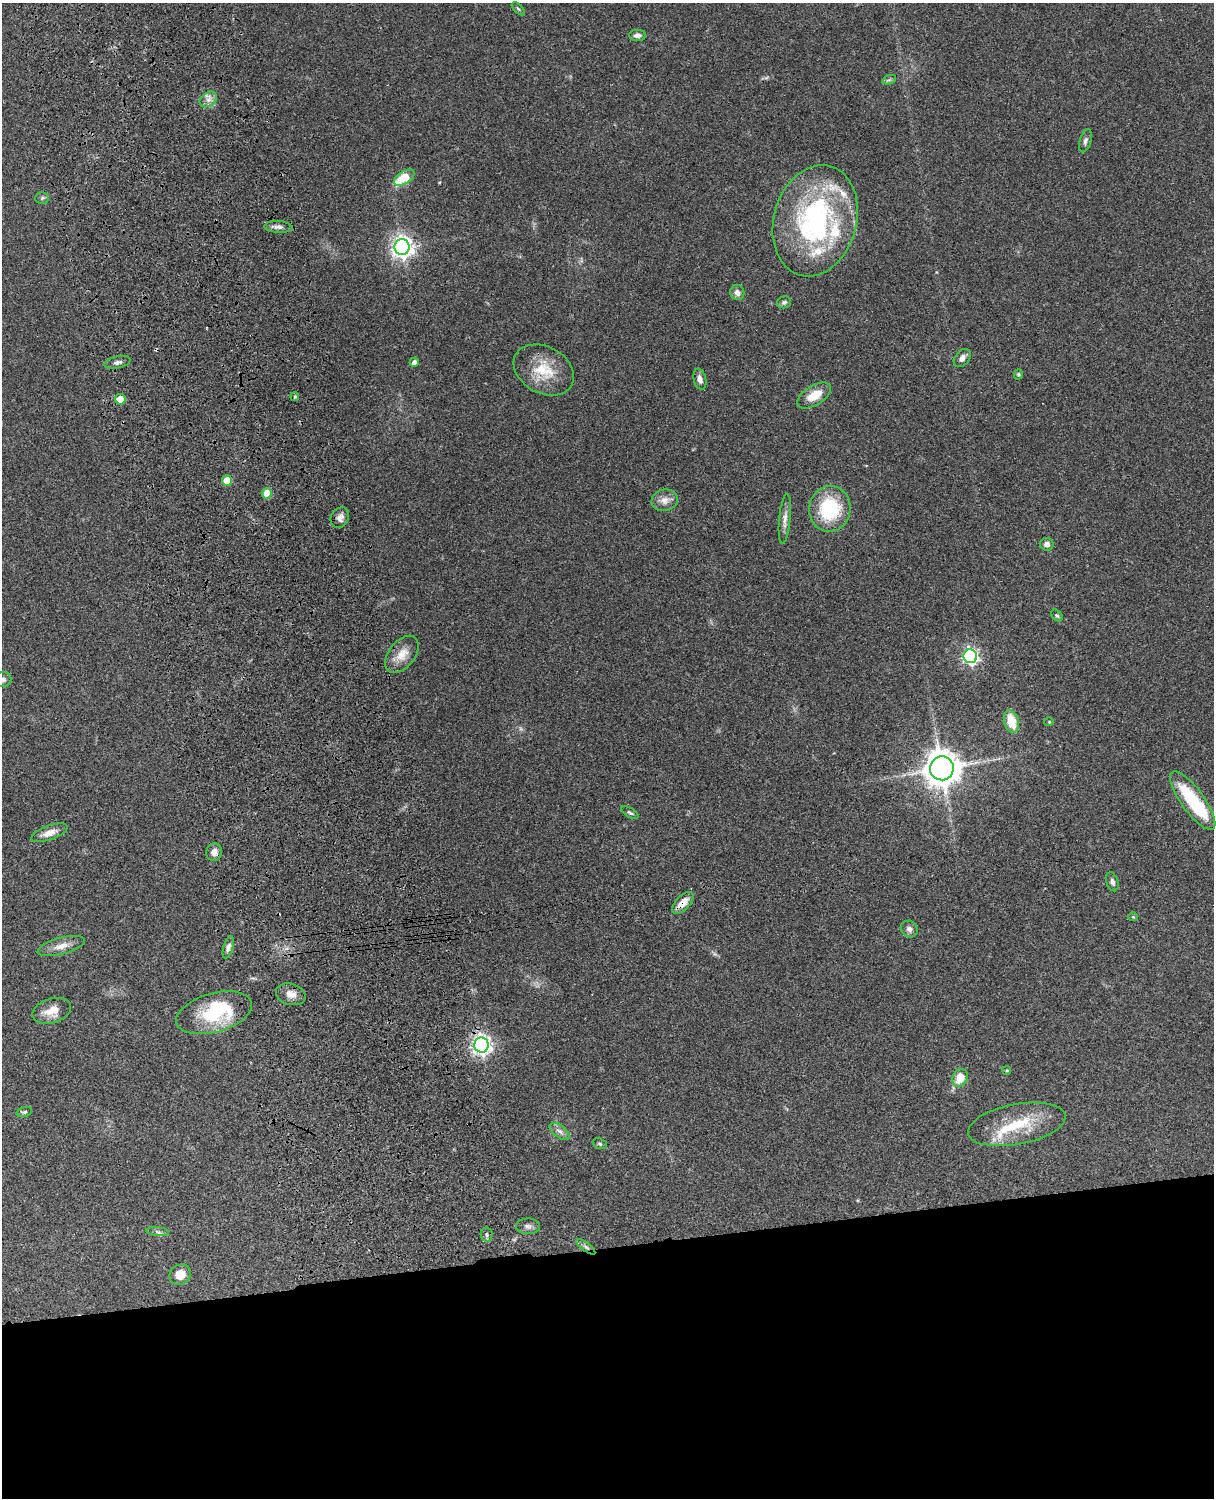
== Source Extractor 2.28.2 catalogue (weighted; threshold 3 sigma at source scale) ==
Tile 11 of 4 x 3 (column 3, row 3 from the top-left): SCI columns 2546-3757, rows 278-1773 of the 5088 x 4928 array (HDU 1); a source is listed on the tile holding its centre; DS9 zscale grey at full resolution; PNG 1216 x 1500 px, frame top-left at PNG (2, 3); each listed source drawn as its Kron ellipse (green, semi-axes under 4 px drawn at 4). Shown black and unused: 17% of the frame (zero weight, under 3 of 4 exposures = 6% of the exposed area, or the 3 px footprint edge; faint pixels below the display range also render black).
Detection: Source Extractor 2.28.2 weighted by HDU 2 'WHT'; one run over the whole footprint, this tile lists its part. Background 0.098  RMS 0.0063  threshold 0.0283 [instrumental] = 3 sigma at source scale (4.5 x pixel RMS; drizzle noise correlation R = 1.50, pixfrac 1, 0.05/0.05 arcsec/px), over >= 5 px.
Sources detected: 67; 2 inside a brighter object's white glare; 1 cosmic-ray / hot-pixel residue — neither listed nor drawn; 4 inside a brighter listed object's ellipse — not listed separately; the other 60 listed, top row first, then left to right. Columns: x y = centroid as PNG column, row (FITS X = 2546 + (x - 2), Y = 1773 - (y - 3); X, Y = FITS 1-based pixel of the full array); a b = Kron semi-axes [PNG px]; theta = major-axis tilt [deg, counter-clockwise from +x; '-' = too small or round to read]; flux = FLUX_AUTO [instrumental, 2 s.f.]
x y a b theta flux
518 9 8 3 -45 0.88
637 35 8 5 -1 2.6
889 80 7 4 18 1.3
208 99 9 7 35 3.1
1085 141 12 6 74 2.2
404 178 11 6 32 19
42 198 7 6 - 1.2
815 221 57 41 74 130
278 227 14 6 -4 2.7
402 247 8 7 - 440
737 293 7 7 - 2.9
784 302 7 6 - 1.7
962 358 10 7 51 3
117 362 13 6 12 2.4
414 362 4 4 - 3.2
544 370 32 23 -29 22
1018 374 5 4 - 0.84
700 379 11 6 -77 3
814 396 19 9 32 12
295 397 4 3 - 0.84
120 399 5 5 - 10
227 480 5 5 - 14
267 493 5 5 - 16
665 500 13 10 15 5.2
830 509 23 21 79 40
340 518 11 8 58 3.5
785 519 25 5 84 4.3
1047 544 7 6 - 3
1057 615 7 4 -48 0.96
402 654 21 13 52 9.3
970 656 7 6 - 180
3 680 9 7 16 2.2
1011 721 12 7 -73 15
1049 722 4 4 - 0.62
942 768 12 12 - 1200
1193 800 35 11 -54 40
630 813 9 4 -30 1.3
49 833 19 7 20 6
214 852 9 8 - 3.5
1112 882 10 6 -72 2.2
683 903 13 7 46 7.8
1133 917 5 4 - 0.65
909 929 9 8 - 3
61 946 24 8 14 6.6
228 947 11 5 73 2.4
291 994 15 10 -16 5.4
52 1011 20 12 17 9.5
214 1013 39 19 16 41
481 1045 7 7 - 350
1007 1070 4 4 - 0.93
960 1078 9 7 65 10
24 1112 8 4 16 1.1
1017 1124 49 20 11 30
560 1131 11 6 -37 2.9
600 1144 7 5 -19 1.1
528 1226 12 8 -2 2.6
158 1232 11 4 -5 1.6
487 1235 7 6 - 1.6
586 1247 11 4 -36 1.9
180 1275 11 10 - 9
Overlapping masked pixels (flux is a lower limit): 3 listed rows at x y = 683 903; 481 1045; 586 1247
Isophote crosses this tile's border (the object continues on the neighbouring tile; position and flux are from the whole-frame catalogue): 1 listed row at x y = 3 680